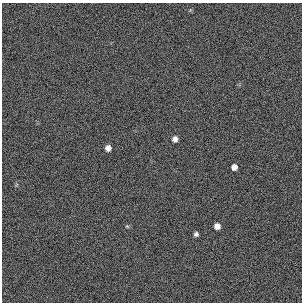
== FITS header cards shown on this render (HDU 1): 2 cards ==
NAXIS1  =                  300 / length of original image axis
NAXIS2  =                  300 / length of original image axis

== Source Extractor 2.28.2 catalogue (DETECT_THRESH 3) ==
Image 300 x 300 px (HDU 1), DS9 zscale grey, 1 PNG px = 1 image px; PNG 304 x 304 px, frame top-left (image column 1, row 300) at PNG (2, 3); no overlay
Background 385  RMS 66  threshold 199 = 3 sigma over >= 5 px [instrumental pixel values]
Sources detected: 6; all 6 listed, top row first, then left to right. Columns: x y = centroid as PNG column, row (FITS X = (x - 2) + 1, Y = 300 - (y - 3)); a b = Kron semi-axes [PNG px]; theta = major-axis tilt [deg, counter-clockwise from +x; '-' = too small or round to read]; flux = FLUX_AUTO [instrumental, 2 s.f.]
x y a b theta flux
175 139 6 6 - 20000
108 148 5 5 - 26000
234 167 5 5 - 25000
127 226 5 4 - 4800
217 226 6 5 - 27000
196 234 5 4 - 12000